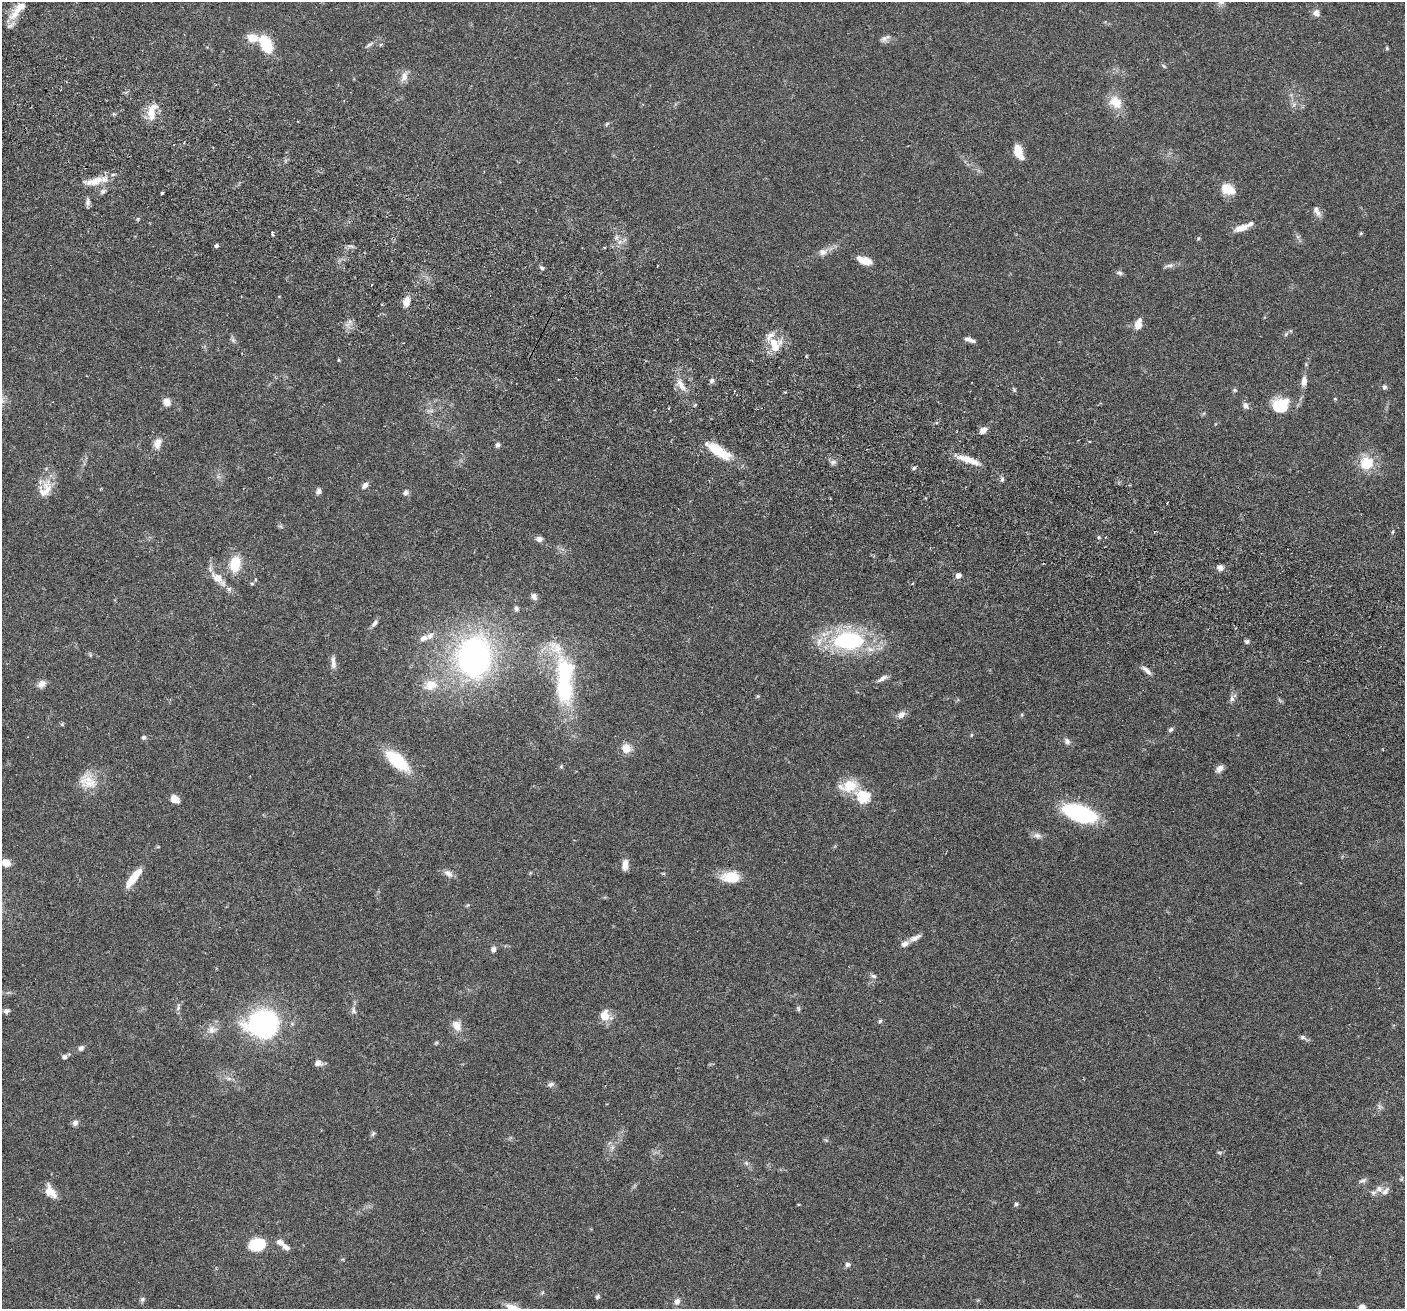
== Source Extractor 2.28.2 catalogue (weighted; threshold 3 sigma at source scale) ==
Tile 11 of 4 x 4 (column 3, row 3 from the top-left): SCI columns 2837-4239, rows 1641-2947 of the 5669 x 5762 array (HDU 1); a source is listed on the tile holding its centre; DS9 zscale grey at full resolution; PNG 1407 x 1311 px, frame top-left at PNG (2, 2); no overlay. Shown black and unused: <1% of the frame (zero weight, under 3 of 6 exposures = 3% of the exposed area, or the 3 px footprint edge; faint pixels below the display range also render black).
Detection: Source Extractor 2.28.2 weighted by HDU 2 'WHT'; one run over the whole footprint, this tile lists its part. Background 0.054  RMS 0.0031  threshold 0.0128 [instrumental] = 3 sigma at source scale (4.09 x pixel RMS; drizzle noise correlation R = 1.36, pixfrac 0.8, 0.05/0.05 arcsec/px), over >= 5 px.
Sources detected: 164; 1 too faint to see at this stretch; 1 inside a brighter object's white glare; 2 cosmic-ray / hot-pixel residue — not listed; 11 inside a brighter listed object's ellipse — not listed separately; the other 149 listed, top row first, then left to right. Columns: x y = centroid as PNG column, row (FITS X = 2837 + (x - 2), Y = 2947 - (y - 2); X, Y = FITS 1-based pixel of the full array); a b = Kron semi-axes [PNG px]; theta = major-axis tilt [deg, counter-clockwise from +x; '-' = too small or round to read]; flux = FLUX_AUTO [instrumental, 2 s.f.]
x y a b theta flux
1316 13 9 8 - 1.5
14 15 20 10 38 3.8
252 38 16 10 -12 3.3
885 38 14 7 28 1.2
266 44 17 10 -61 11
380 44 6 4 20 0.46
369 45 13 4 32 0.83
1387 48 5 4 - 0.34
1164 66 8 4 -36 0.44
404 76 16 9 71 2.1
1116 102 18 15 -41 5.1
152 111 26 10 76 4.4
607 124 6 4 58 0.42
1018 152 17 8 -70 4.6
96 181 27 10 18 4.7
1228 189 16 10 -24 5.5
103 191 8 6 45 0.83
162 193 3 3 - 0.48
88 202 11 6 82 0.96
1317 211 15 7 -61 1.6
138 219 5 4 - 0.39
1240 228 17 7 18 3
1361 233 5 4 - 0.37
272 234 4 3 - 1.1
616 237 7 4 71 0.63
1198 238 6 4 69 0.38
619 242 7 5 45 1
216 246 5 4 - 0.75
604 248 3 2 - 0.33
823 252 12 9 19 1.9
865 260 14 7 -19 4.5
1169 266 17 5 14 1.1
542 268 6 4 -29 0.54
1120 273 9 5 -11 0.69
406 301 12 7 76 2.4
1138 324 12 7 76 3.2
1286 334 7 4 46 0.49
233 340 8 5 -45 0.64
970 340 11 4 -18 1.3
774 345 21 12 -69 5.7
338 360 5 3 - 0.28
712 381 6 5 - 0.78
1304 381 12 6 84 2
681 385 19 7 -60 2.8
1384 387 6 6 - 0.71
1014 390 8 4 -59 0.44
1235 390 6 5 - 0.42
1335 399 5 3 - 0.24
167 402 9 8 - 2.3
1281 405 18 15 20 9.8
1246 406 9 7 -54 1.1
1204 413 6 4 46 0.37
983 430 8 6 34 2
158 443 15 10 70 2.2
497 445 5 5 - 0.9
719 451 36 12 -32 8.7
968 460 31 7 -19 4.7
833 462 9 6 1 0.9
1367 463 15 15 - 7.9
914 468 5 5 - 0.56
1002 479 7 5 87 0.65
365 485 8 6 44 1.3
1129 485 3 3 - 0.27
45 489 26 16 64 5.1
318 491 8 6 72 0.92
405 492 7 6 - 0.91
280 526 6 5 - 0.45
1392 532 5 3 - 0.31
1098 537 5 3 - 0.37
539 539 7 6 - 1.2
235 564 14 9 80 8.7
1220 568 7 6 - 1.5
958 575 6 6 - 1.5
218 578 24 11 -44 4.4
252 584 5 3 - 0.38
534 597 8 7 - 1.2
516 608 7 6 - 0.72
375 623 11 5 53 0.99
423 638 13 8 21 1.9
848 641 31 18 2 37
1247 641 6 5 - 0.62
90 655 7 4 -46 0.4
474 657 40 33 82 85
333 662 19 6 -86 1.6
1146 670 16 5 -41 1.4
564 673 43 26 -82 24
882 678 16 6 28 1.3
41 684 11 9 30 1.7
430 685 21 15 7 5.6
758 696 5 5 - 0.32
1232 699 8 6 -76 0.93
901 715 10 8 36 1.6
62 724 6 5 - 0.37
1171 730 6 5 - 0.71
971 735 5 4 - 0.34
143 737 6 5 - 0.64
1067 741 8 7 - 1
626 748 12 11 - 3.1
397 761 24 11 -40 17
561 766 6 5 - 0.4
1219 769 10 7 45 1.4
90 783 31 14 -2 5.7
849 786 29 17 3 6.8
864 797 6 6 - 27
175 799 9 7 -47 3.1
1080 813 25 12 -19 39
1037 835 13 8 -5 1.3
6 863 9 8 - 2.9
625 865 12 7 84 2.6
448 873 13 8 -30 1.6
731 877 20 12 1 7.2
133 878 28 8 52 5.5
468 905 7 4 32 0.35
915 938 16 6 25 1.8
493 949 6 5 - 1.2
873 976 9 6 -20 0.78
178 1007 12 5 79 0.86
798 1008 7 5 -75 0.47
353 1010 12 7 -80 1.2
6 1011 7 5 19 0.99
605 1016 10 9 - 4.9
880 1021 6 5 - 0.44
263 1024 28 23 3 54
457 1026 16 12 -59 2.9
212 1030 14 12 10 2.5
1303 1038 13 5 -30 0.78
81 1048 8 6 40 0.97
64 1057 6 6 - 0.95
318 1063 9 6 -5 1.6
229 1078 9 4 -8 0.83
550 1084 10 6 15 0.86
75 1123 8 7 - 1.1
373 1134 8 5 63 0.55
612 1147 8 6 70 1.1
1219 1153 7 4 -7 0.46
746 1163 7 5 -47 0.64
1401 1179 5 5 - 0.4
1363 1181 11 6 17 0.87
1379 1189 11 8 -40 1.5
51 1192 16 9 -55 3.7
798 1204 3 3 - 0.27
1016 1204 5 4 - 0.66
280 1242 13 7 -32 1.6
257 1244 15 11 14 12
848 1264 7 6 - 0.82
597 1297 6 5 - 0.55
142 1299 8 6 46 0.66
677 1302 7 6 - 1.6
1362 1307 7 6 - 1.1
Isophote crosses this tile's border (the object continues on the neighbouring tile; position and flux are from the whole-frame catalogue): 1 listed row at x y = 1362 1307